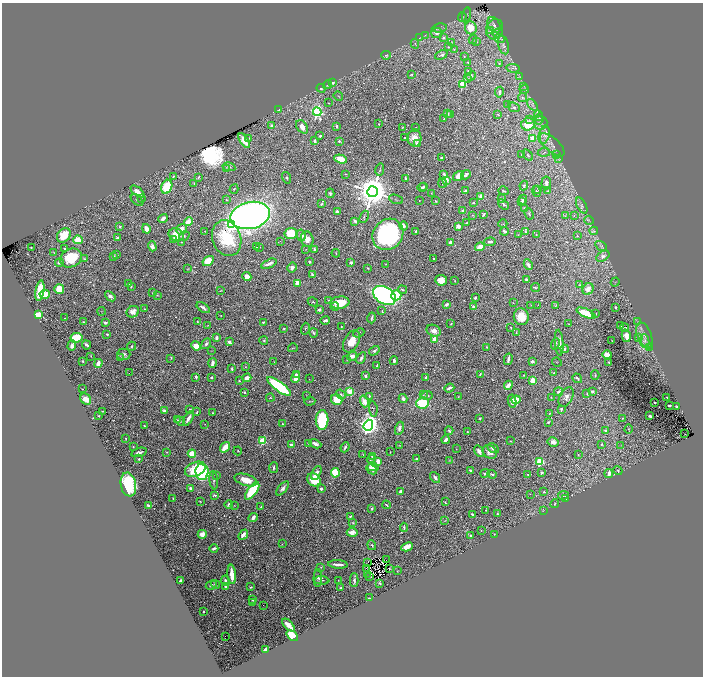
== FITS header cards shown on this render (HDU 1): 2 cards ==
NAXIS1  =                 1402
NAXIS2  =                 1348

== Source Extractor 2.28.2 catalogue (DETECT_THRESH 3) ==
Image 1402 x 1348 px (HDU 1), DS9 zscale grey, zoomed out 1/2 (1 PNG px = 2 x 2 image px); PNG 705 x 678 px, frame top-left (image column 2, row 1347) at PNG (2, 3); each listed source drawn as its Kron ellipse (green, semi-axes under 4 px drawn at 4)
Background 0.603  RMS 0.016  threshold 0.0471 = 3 sigma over >= 5 px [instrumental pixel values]
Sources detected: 677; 68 cannot appear on this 1/2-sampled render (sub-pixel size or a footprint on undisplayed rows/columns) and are neither listed nor drawn; of the other 609, the 500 brightest by FLUX_AUTO listed and drawn (109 fainter detections omitted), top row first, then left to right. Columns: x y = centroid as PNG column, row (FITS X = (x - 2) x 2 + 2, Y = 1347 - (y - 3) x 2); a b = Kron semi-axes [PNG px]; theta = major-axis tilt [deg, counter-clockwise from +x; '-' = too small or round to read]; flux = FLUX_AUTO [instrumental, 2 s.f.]
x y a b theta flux
466 15 7 3 75 4.6
462 17 5 2 - 2.1
494 25 8 6 -60 14
439 28 7 4 7 6.5
471 28 6 6 - 56
495 29 10 8 71 20
490 31 2 2 - 1.9
437 33 5 5 - 18
498 33 5 4 - 5.6
425 35 4 3 - 3.2
419 38 4 2 - 2.1
444 38 3 3 - 4.1
500 39 5 3 - 6.1
473 40 4 3 - 3.2
477 42 4 3 - 3.1
451 43 3 2 - 1.5
415 44 5 2 - 2.5
504 45 9 5 -75 12
448 47 3 3 - 2.6
454 49 4 2 - 2.1
386 55 5 4 - 4.8
441 55 6 3 25 4.8
464 57 2 2 - 1.7
468 63 3 3 - 2.4
499 63 3 3 - 3.3
513 68 7 3 -6 6.8
468 72 4 3 - 6
411 75 4 2 - 2.9
471 76 5 3 - 5.6
520 77 3 2 - 2.2
468 79 4 3 - 3.1
332 83 4 4 - 10
463 84 4 3 - 120
328 85 4 3 - 5.3
524 86 4 2 - 1.9
321 88 4 4 - 5.4
524 89 5 2 - 3
499 92 5 2 - 7.1
338 96 5 2 - 2.3
522 97 4 4 - 5
328 103 2 2 - 1.5
507 105 3 2 - 1.8
532 105 6 4 -50 6.8
514 107 6 4 -21 7.7
279 110 3 2 - 6.8
317 112 4 4 - 710
447 113 3 2 - 13
451 114 3 3 - 3.1
498 114 4 3 - 2.8
538 115 5 2 - 3
444 118 4 2 - 4
530 119 3 3 - 3
539 119 5 3 - 4.1
541 123 7 6 - 11
379 124 2 2 - 1.7
528 124 7 6 - 72
271 126 2 2 - 28
337 126 2 2 - 22
302 127 7 5 -56 20
403 127 4 1 - 2.1
416 128 2 1 - 1.8
544 135 9 5 78 15
320 136 2 2 - 4.8
248 138 3 2 - 2.4
405 138 2 1 - 1.9
415 138 8 7 - 28
532 138 3 3 - 29
244 140 8 4 -56 33
315 141 4 3 - 6.3
339 141 3 3 - 4.1
417 144 2 2 - 15
552 145 15 7 -42 24
544 152 6 3 8 5.1
521 154 4 2 - 2.2
557 154 4 3 - 2.9
528 155 6 3 -57 4.1
441 158 4 3 - 4.9
558 158 4 2 - 3.3
341 159 6 4 -19 56
229 167 6 3 -14 5
226 168 3 2 - 2.1
380 170 6 3 78 4.2
346 174 3 2 - 1.7
444 174 3 3 - 7.2
466 175 5 3 - 8.5
173 176 4 3 - 3
458 176 6 4 35 25
199 177 4 2 - 2.6
286 178 6 4 -71 4.7
406 178 4 3 - 7.8
446 180 4 3 - 28
194 183 3 2 - 2.4
442 183 4 2 - 2.7
546 183 6 5 - 11
524 185 5 3 - 3.4
424 186 3 3 - 3.9
167 187 7 5 67 110
422 187 4 3 - 5.7
234 189 5 3 - 3.1
538 189 3 2 - 1.8
465 191 3 2 - 4.6
503 191 5 2 - 3.2
536 191 5 2 - 2.4
548 191 3 3 - 2.2
138 192 8 4 -39 31
372 192 5 5 - 9600
330 193 4 4 - 7.1
431 193 3 2 - 1.6
481 196 4 3 - 16
141 198 3 3 - 2.3
396 199 7 3 -21 3.7
502 199 4 4 - 6.3
137 200 7 4 -39 5.5
226 200 4 3 - 2.8
419 200 2 2 - 2.2
523 200 5 3 - 6.9
436 201 3 2 - 2.8
521 201 3 3 - 4.6
474 203 3 2 - 3.3
322 204 4 3 - 4.1
504 204 6 3 -38 6.3
582 206 9 4 -63 9.2
524 208 3 2 - 3.6
463 211 3 2 - 7.5
337 212 3 2 - 9.3
484 214 3 3 - 4.2
529 214 6 3 -63 3.8
250 215 20 13 13 2300
472 215 3 3 - 1.7
565 215 4 2 - 2.2
574 215 3 2 - 1.4
364 217 6 2 66 2.8
163 218 5 3 - 14
589 220 5 3 - 3.5
355 221 3 2 - 11
189 222 4 4 - 34
466 223 2 2 - 2.2
503 224 4 3 - 3.1
232 225 4 4 - 500
403 226 4 3 - 9.8
458 226 4 3 - 17
120 227 3 2 - 2.7
146 229 5 3 - 26
181 229 5 5 - 32
205 231 3 2 - 1.5
416 231 4 3 - 6.4
504 231 4 3 - 8.6
525 231 3 2 - 3.2
594 231 4 3 - 4.1
291 234 6 5 - 110
388 234 16 14 48 540
64 235 8 6 51 84
176 235 8 6 -24 48
301 235 6 4 -79 18
518 235 2 1 - 1.7
536 235 3 2 - 2.4
184 236 5 4 - 5.8
577 236 3 2 - 2.3
117 238 3 2 - 4.9
227 238 18 14 -72 190
174 239 4 3 - 9.4
307 239 8 6 -76 26
78 240 5 4 - 59
280 241 2 1 - 2.8
181 242 2 2 - 1.6
450 242 3 3 - 17
490 242 5 2 - 7.7
152 246 5 4 - 12
601 246 6 4 -31 4.7
31 247 3 2 - 2.4
256 247 3 3 - 2.2
259 247 3 3 - 2.4
480 247 5 3 - 36
65 248 3 2 - 3.5
306 249 2 2 - 1.7
314 249 3 2 - 7.8
54 252 3 2 - 2
336 253 4 2 - 2.2
117 254 2 2 - 2.3
113 256 4 3 - 3.9
603 256 7 4 32 12
71 258 11 9 30 120
434 258 2 2 - 3
84 259 3 2 - 2.2
208 261 6 4 33 78
59 262 4 3 - 7.9
309 262 3 3 - 3.8
351 262 4 2 - 7.5
269 264 8 3 23 14
386 264 2 2 - 1.5
528 265 5 3 - 11
292 267 5 4 - 14
368 268 2 2 - 2.2
188 269 4 2 - 2.3
312 274 3 3 - 6
247 277 5 4 - 24
526 279 2 2 - 8.1
441 280 6 5 - 39
455 281 2 2 - 1.9
615 282 4 1 - 1.6
297 283 4 3 - 30
129 284 2 2 - 1.8
579 285 4 3 - 2.4
131 287 3 2 - 3.2
535 288 4 2 - 3.1
59 289 5 5 - 58
588 289 6 5 - 28
402 290 4 3 - 5.7
40 291 10 4 81 120
220 291 4 2 - 2.3
153 293 4 3 - 2.3
45 294 5 3 - 53
157 295 3 2 - 1.9
384 295 12 8 -30 1300
396 295 5 5 - 110
110 296 6 3 -40 11
475 298 3 2 - 5.3
329 300 2 2 - 1.9
313 302 5 3 - 3.1
340 303 9 6 7 93
513 303 3 2 - 1.5
446 305 3 2 - 13
531 305 3 3 - 2.4
538 305 2 1 - 1.9
556 305 4 2 - 2.3
473 306 3 3 - 6.1
335 307 4 3 - 7.1
615 307 2 2 - 5
203 308 7 3 -35 13
144 309 3 3 - 3.6
319 310 3 2 - 6.9
102 311 4 2 - 1.5
382 311 3 2 - 1.8
133 312 6 5 - 21
586 313 10 3 -23 100
596 314 3 2 - 3.3
38 315 3 3 - 72
221 315 2 2 - 1.7
521 317 8 7 - 55
65 318 2 1 - 1.6
372 318 5 2 - 6.2
197 321 4 3 - 3.1
325 321 5 3 - 10
83 322 3 2 - 2.5
263 322 4 2 - 4.6
638 322 3 2 - 1.9
105 323 3 2 - 6.6
451 324 3 2 - 2.1
568 324 3 2 - 1.5
208 325 3 2 - 1.4
621 326 4 2 - 3.2
341 327 2 2 - 2.1
284 328 4 2 - 2.4
511 328 3 2 - 2.7
625 328 4 2 - 2.9
305 329 6 3 75 3.2
434 331 7 5 -24 20
516 332 4 2 - 1.7
314 333 4 2 - 4.9
359 333 6 3 25 3.9
107 334 3 3 - 3
644 335 13 7 -70 19
626 336 6 4 -75 21
76 338 6 5 - 92
216 338 4 3 - 7.5
638 338 4 3 - 18
435 339 3 2 - 86
264 340 4 3 - 3.5
351 341 12 7 62 46
612 341 3 1 - 1.8
645 341 7 4 -83 10
229 342 4 3 - 8.4
559 343 13 4 -86 23
206 344 6 4 53 6.6
555 344 6 3 67 4.1
87 345 5 3 - 8.8
72 346 5 4 - 14
132 346 4 3 - 4.2
196 346 5 4 - 42
486 347 2 2 - 3
293 348 5 2 - 1.8
649 348 4 2 - 2.5
565 349 4 3 - 5.5
211 351 3 2 - 1.5
374 351 6 3 32 8.8
124 354 7 5 1 7.9
607 355 5 4 - 20
91 356 3 2 - 1.8
352 356 5 3 - 25
121 358 3 2 - 2.1
171 358 4 2 - 2.3
361 358 6 3 62 9.1
347 359 3 2 - 1.7
508 359 6 2 78 8.4
83 361 2 2 - 5
394 361 4 3 - 8.7
532 361 3 2 - 12
274 362 4 2 - 1.6
557 362 5 2 - 2
609 362 2 2 - 2.1
98 363 4 3 - 29
212 363 5 3 - 19
377 365 3 2 - 3.8
245 367 2 2 - 1.8
232 369 3 2 - 5.3
129 373 2 1 - 56
554 373 3 2 - 2.6
296 374 2 2 - 9.1
480 374 3 2 - 3
524 375 2 2 - 2.2
595 375 5 3 - 2.8
365 376 3 2 - 8.6
196 377 3 2 - 7.7
211 377 3 2 - 4
295 377 5 4 - 37
426 377 4 3 - 5.9
247 378 4 4 - 23
577 378 5 3 - 5.4
309 379 2 1 - 2.3
533 380 4 3 - 28
239 381 3 2 - 3.4
508 385 4 3 - 29
279 386 14 4 -37 330
449 388 5 2 - 9.9
82 389 2 1 - 1.7
349 391 3 3 - 50
592 391 3 3 - 5.9
244 392 4 2 - 3.4
558 392 4 3 - 11
341 394 5 4 - 5.9
587 394 3 2 - 1.9
306 395 4 2 - 1.6
423 395 4 3 - 3.5
427 395 5 4 - 6.9
369 396 4 2 - 3.3
458 397 3 2 - 1.5
551 397 3 2 - 1.5
566 397 10 6 61 14
667 397 2 1 - 1.6
270 398 4 3 - 2.2
403 398 4 3 - 9
86 399 6 5 - 31
337 400 6 5 - 72
516 400 4 4 - 37
310 401 5 2 - 2.3
364 401 6 4 -70 29
512 401 6 4 -81 28
423 403 6 5 - 170
655 403 2 2 - 5.1
669 405 3 2 - 8.3
676 406 2 2 - 2.6
190 409 3 2 - 2.9
373 409 8 3 -82 3.7
561 409 3 2 - 4.8
102 411 2 2 - 1.9
164 411 3 3 - 8
197 412 3 2 - 3.5
213 413 2 2 - 2
549 413 2 1 - 1.9
99 416 3 3 - 2.1
650 416 3 2 - 5.6
188 418 8 3 61 19
480 418 2 2 - 3.2
623 418 3 2 - 1.7
177 420 4 3 - 3.5
322 420 10 6 89 200
180 421 5 3 - 4
548 422 3 3 - 3
205 424 3 2 - 1.7
283 424 2 2 - 2
368 425 5 4 - 2200
144 426 2 2 - 3.7
399 428 6 3 72 11
629 429 4 3 - 3
449 431 4 3 - 5.4
606 431 2 2 - 27
467 432 2 2 - 2.3
685 434 2 1 - 3.7
126 438 2 2 - 3.4
446 440 4 2 - 14
263 441 3 3 - 200
511 441 3 2 - 1.6
553 442 5 5 - 19
308 443 4 3 - 1.8
315 444 6 3 -24 16
601 444 4 3 - 2.9
291 445 3 2 - 14
621 445 3 2 - 1.8
400 446 3 1 - 1.8
133 447 3 3 - 2.6
225 447 6 3 54 67
345 447 5 2 - 6.6
493 448 6 3 -29 10
456 449 2 2 - 1.4
238 451 4 3 - 2.8
479 451 6 3 -57 17
139 452 8 4 17 10
167 452 3 2 - 1.9
390 452 2 1 - 2
490 452 8 6 -39 20
192 454 4 4 - 59
363 455 3 2 - 1.6
578 455 2 2 - 4.9
372 456 4 3 - 2.9
139 459 2 2 - 3.7
371 459 4 2 - 2.9
417 459 3 3 - 8.2
378 461 4 3 - 15
449 461 3 3 - 2.3
540 462 4 4 - 79
373 467 6 3 -15 25
274 468 5 2 - 4.5
195 469 11 7 21 100
372 469 6 2 -44 14
470 470 2 2 - 6.5
618 471 5 3 - 3.7
202 472 8 6 -84 410
316 473 7 4 64 16
335 473 5 4 - 120
485 473 4 3 - 4.8
542 473 4 3 - 6.3
609 473 4 3 - 30
492 474 5 2 - 4
528 474 3 2 - 3.2
217 476 3 2 - 1.8
435 477 6 3 -53 11
214 480 9 4 -84 7.9
246 480 12 5 -17 50
314 480 7 6 - 88
128 484 12 7 -79 310
190 488 4 3 - 8.8
283 488 8 3 49 12
321 489 2 2 - 12
252 491 10 4 54 210
401 492 3 2 - 14
544 492 2 2 - 3.3
530 494 2 1 - 10
215 495 3 2 - 5
563 495 5 3 - 3.7
173 498 2 2 - 2.1
566 499 4 3 - 2.1
200 501 2 1 - 1.7
445 502 3 2 - 3.1
555 504 4 2 - 2.4
148 505 3 2 - 5.6
229 505 4 3 - 7.5
386 505 4 2 - 5.4
234 506 4 3 - 2
261 507 4 3 - 3.6
372 508 2 2 - 11
486 510 2 2 - 2.1
543 511 4 3 - 2.3
472 514 3 2 - 5.9
497 514 3 2 - 4.3
350 516 3 2 - 4.3
253 518 5 3 - 19
445 520 3 2 - 1.5
353 523 4 3 - 3.2
404 527 4 2 - 4.7
481 530 2 2 - 1.9
352 532 5 3 - 34
202 534 4 4 - 21
494 534 2 1 - 1.4
243 535 6 4 48 19
470 536 3 3 - 3.8
282 544 2 1 - 2.4
372 545 5 3 - 3.9
407 547 6 4 26 32
214 548 4 3 - 7.9
386 560 2 1 - 1.5
368 563 3 1 - 2
338 564 9 2 -3 17
321 567 3 2 - 1.6
366 568 2 1 - 13
389 568 2 1 - 2.1
397 571 2 2 - 1.6
232 574 9 3 -85 48
368 575 2 1 - 2.4
370 576 3 1 - 5.1
318 578 9 4 88 7.1
322 580 7 3 -3 4.6
338 580 2 1 - 1.4
354 580 7 4 -90 6.7
180 581 3 2 - 8.2
225 581 5 3 - 9.2
380 583 2 2 - 5.2
216 584 4 3 - 4.8
211 585 6 3 28 6.9
226 586 3 3 - 14
251 587 2 2 - 2.9
341 588 2 2 - 2.8
369 598 2 2 - 3
252 600 2 2 - 2
252 602 3 2 - 2.4
263 605 2 1 - 2.2
204 612 2 2 - 5.5
288 625 8 3 -45 32
292 636 6 4 -40 81
225 637 2 1 - 21
265 649 3 2 - 17
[109 fainter detections neither listed nor drawn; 68 sub-pixel or undisplayed-footprint detections neither listed nor drawn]